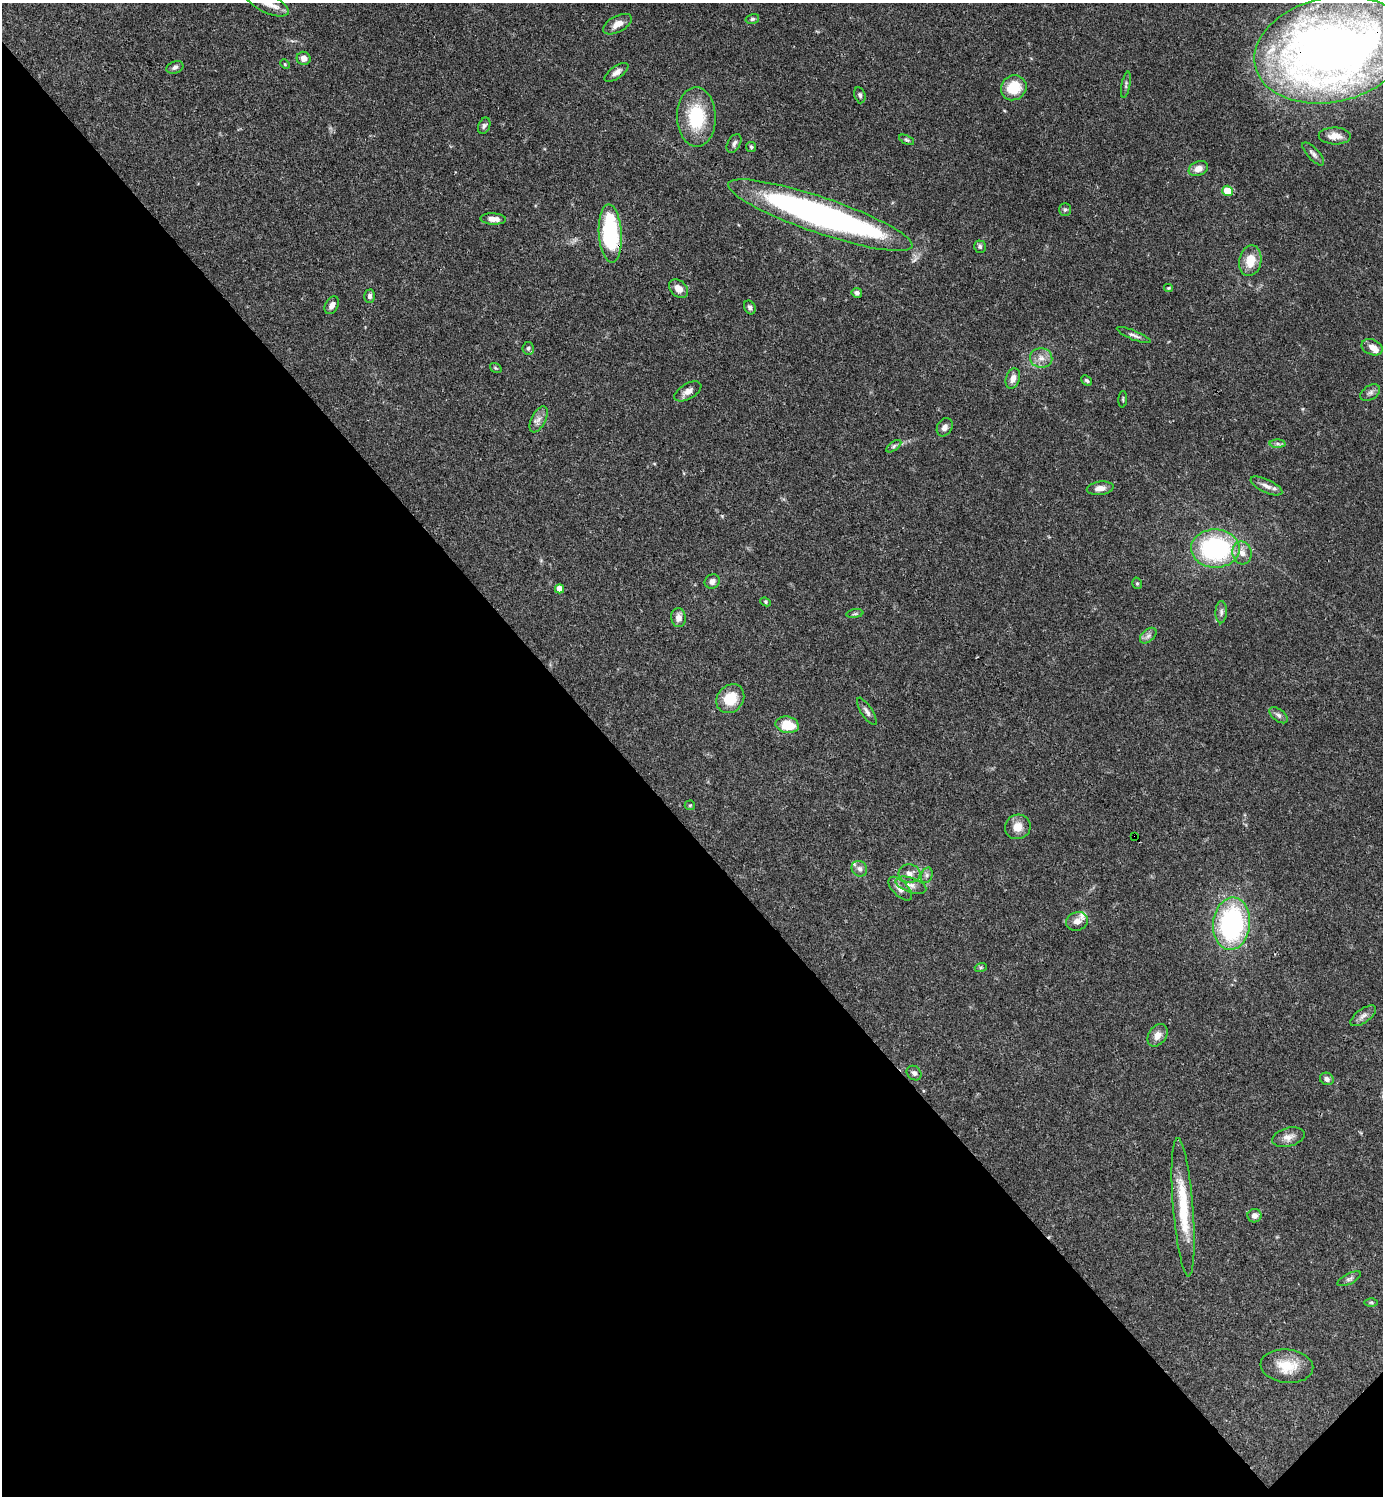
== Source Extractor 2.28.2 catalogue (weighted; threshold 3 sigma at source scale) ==
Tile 14 of 4 x 4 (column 2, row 4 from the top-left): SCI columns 1681-3061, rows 1-1494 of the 5979 x 5980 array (HDU 1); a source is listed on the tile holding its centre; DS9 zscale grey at full resolution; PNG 1385 x 1498 px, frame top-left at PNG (2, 3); each listed source drawn as its Kron ellipse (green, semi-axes under 4 px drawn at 4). Shown black and unused: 45% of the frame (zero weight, under 3 of 4 exposures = <1% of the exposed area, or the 3 px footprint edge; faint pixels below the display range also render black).
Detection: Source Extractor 2.28.2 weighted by HDU 2 'WHT'; one run over the whole footprint, this tile lists its part. Background 0.0382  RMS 0.0026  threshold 0.0119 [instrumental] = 3 sigma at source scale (4.5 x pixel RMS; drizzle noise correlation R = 1.50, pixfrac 1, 0.05/0.05 arcsec/px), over >= 5 px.
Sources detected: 87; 4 inside a brighter listed object's ellipse — not listed separately; the other 83 listed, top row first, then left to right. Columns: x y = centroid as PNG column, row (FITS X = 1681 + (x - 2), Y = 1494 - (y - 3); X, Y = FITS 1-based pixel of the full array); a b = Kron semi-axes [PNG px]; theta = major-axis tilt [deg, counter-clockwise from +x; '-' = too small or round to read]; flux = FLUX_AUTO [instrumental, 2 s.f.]
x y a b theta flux
267 3 23 9 -26 4
752 19 7 5 15 0.47
617 24 15 8 29 2.3
1332 50 78 52 13 290
304 58 7 6 - 1.4
285 64 5 4 - 0.27
175 67 9 6 20 0.81
616 72 14 6 35 1.5
1126 85 13 4 79 0.66
1014 88 13 12 - 7.8
860 95 8 5 -75 0.66
696 117 30 19 -88 14
484 126 8 5 67 0.7
1335 136 16 8 -2 2.6
907 140 8 4 -26 0.45
734 143 10 6 59 0.9
751 147 5 5 - 0.42
1313 154 15 5 -47 1
1198 169 10 7 22 2.1
1227 191 5 5 - 7.2
1065 209 6 6 - 0.51
820 215 97 18 -19 100
493 219 13 5 -3 2.4
610 234 29 11 -86 27
980 247 6 6 - 0.59
1250 261 15 11 79 4.8
1168 288 4 4 - 0.27
678 289 11 8 -43 2.3
857 293 5 4 - 0.74
370 296 6 5 - 0.79
332 305 9 6 60 1.4
750 307 7 5 -61 0.75
1134 335 18 4 -22 1
1372 347 11 7 -23 2.2
528 348 6 6 - 0.59
1041 358 11 9 -4 2
496 368 6 4 -35 0.36
1013 378 10 7 72 1.7
1087 381 6 4 -43 0.5
688 391 15 7 30 1.8
1370 393 11 7 32 0.98
1123 399 8 3 86 0.34
539 419 14 7 63 1.6
945 427 9 7 59 1.2
1278 444 8 4 -1 0.59
894 446 9 4 36 0.58
1266 486 17 6 -25 1.7
1100 488 13 6 7 1.9
1215 548 24 19 -1 36
1242 553 11 9 -77 2.1
712 581 8 7 - 1.2
1137 583 6 4 -74 0.42
560 589 4 4 - 2.2
765 602 5 4 - 0.33
1221 612 11 5 89 0.91
855 614 8 4 8 0.52
679 618 9 7 -85 1.5
1148 636 10 6 41 0.95
730 699 15 13 50 6.8
867 711 16 5 -57 1.1
1278 715 11 5 -38 0.81
787 725 12 8 -12 6.7
690 805 5 5 - 0.35
1018 827 13 12 - 2.9
1135 836 4 3 - 1.2
859 869 8 7 - 1.1
909 874 11 9 -5 1.9
927 875 8 5 74 0.75
911 885 16 7 -18 1.7
900 889 15 7 -45 1.9
1077 921 11 9 20 1.8
1232 924 26 18 84 43
981 967 6 4 18 0.43
1363 1016 15 6 35 1.3
1157 1035 12 8 55 2
914 1073 8 6 -42 0.91
1327 1079 7 6 - 1
1288 1137 17 9 14 2
1183 1207 69 10 -85 13
1254 1216 7 6 - 1.4
1349 1279 13 5 27 0.83
1371 1302 6 4 0 0.43
1287 1366 26 16 -6 6.7
Overlapping masked pixels (flux is a lower limit): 3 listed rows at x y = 1332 50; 610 234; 1135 836
Isophote crosses this tile's border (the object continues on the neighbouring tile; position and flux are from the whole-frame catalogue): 2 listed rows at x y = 267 3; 1332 50